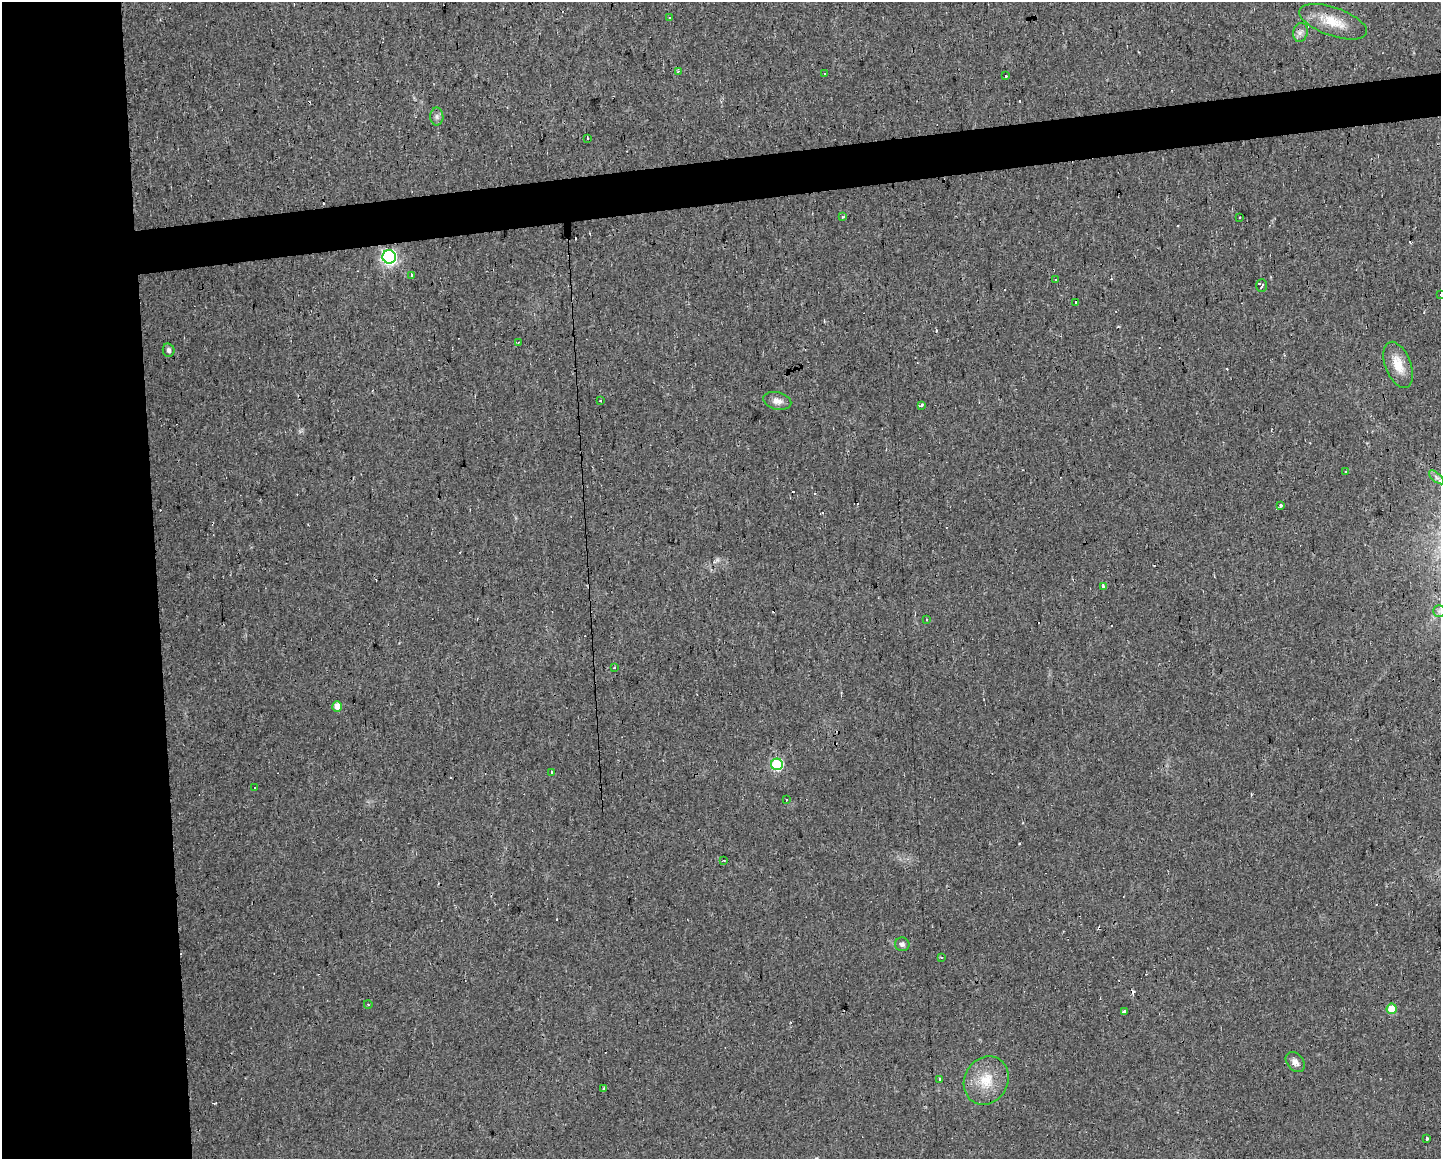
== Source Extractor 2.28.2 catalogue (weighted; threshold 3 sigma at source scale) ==
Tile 7 of 3 x 4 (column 1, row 3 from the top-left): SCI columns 19-1457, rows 1157-2313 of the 4387 x 4755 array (HDU 1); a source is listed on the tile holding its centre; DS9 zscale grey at full resolution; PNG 1443 x 1161 px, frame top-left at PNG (2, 2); each listed source drawn as its Kron ellipse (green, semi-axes under 4 px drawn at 4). Shown black and unused: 14% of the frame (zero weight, under 2 of 3 exposures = <1% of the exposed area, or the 3 px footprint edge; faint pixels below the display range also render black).
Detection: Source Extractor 2.28.2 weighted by HDU 2 'WHT'; one run over the whole footprint, this tile lists its part. Background 0.0171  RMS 0.006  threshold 0.027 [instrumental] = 3 sigma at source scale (4.5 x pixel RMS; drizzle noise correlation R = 1.50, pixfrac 1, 0.0396/0.0396 arcsec/px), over >= 5 px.
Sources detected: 72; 27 cosmic-ray / hot-pixel residue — neither listed nor drawn; the other 45 listed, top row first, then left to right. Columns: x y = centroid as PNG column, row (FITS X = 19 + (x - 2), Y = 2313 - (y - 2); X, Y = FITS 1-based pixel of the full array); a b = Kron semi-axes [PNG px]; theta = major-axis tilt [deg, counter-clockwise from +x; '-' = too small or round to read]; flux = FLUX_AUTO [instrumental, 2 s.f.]
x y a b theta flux
669 18 3 2 - 0.78
1333 22 35 14 -19 15
1300 32 9 7 75 2.7
678 71 3 3 - 1
825 74 3 3 - 0.74
1005 76 3 3 - 2.5
437 117 9 6 -90 2
587 138 3 2 - 0.64
842 217 3 3 - 0.93
1239 218 3 3 - 0.94
389 257 6 6 - 170
411 275 3 3 - 1.9
1055 279 3 2 - 0.84
1262 285 6 5 - 2
1440 295 3 3 - 1.6
1076 302 3 3 - 7.4
518 343 4 3 - 0.58
169 350 7 5 -76 1.9
1398 365 24 12 -69 11
600 401 3 2 - 0.52
777 401 14 8 -13 3.8
921 405 4 3 - 3.2
1345 471 4 3 - 1
1436 477 9 4 -42 1.8
1280 506 3 3 - 0.92
1103 586 4 3 - 3.8
1439 611 6 6 - 1.6
926 619 3 3 - 1.9
615 668 3 3 - 0.91
337 706 5 5 - 6.6
777 764 6 6 - 63
551 772 3 3 - 1.5
254 788 3 3 - 1.4
786 800 3 2 - 1.2
724 860 3 2 - 0.65
902 944 7 7 - 1.8
941 957 3 2 - 0.71
368 1004 4 3 - 0.49
1392 1009 5 5 - 11
1124 1011 3 3 - 4.7
1295 1062 11 8 -51 3.1
939 1079 3 3 - 2.9
986 1080 25 21 60 17
604 1089 3 2 - 1.3
1426 1138 4 3 - 9.6
Isophote crosses this tile's border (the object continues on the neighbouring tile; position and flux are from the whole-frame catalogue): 1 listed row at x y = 1440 295